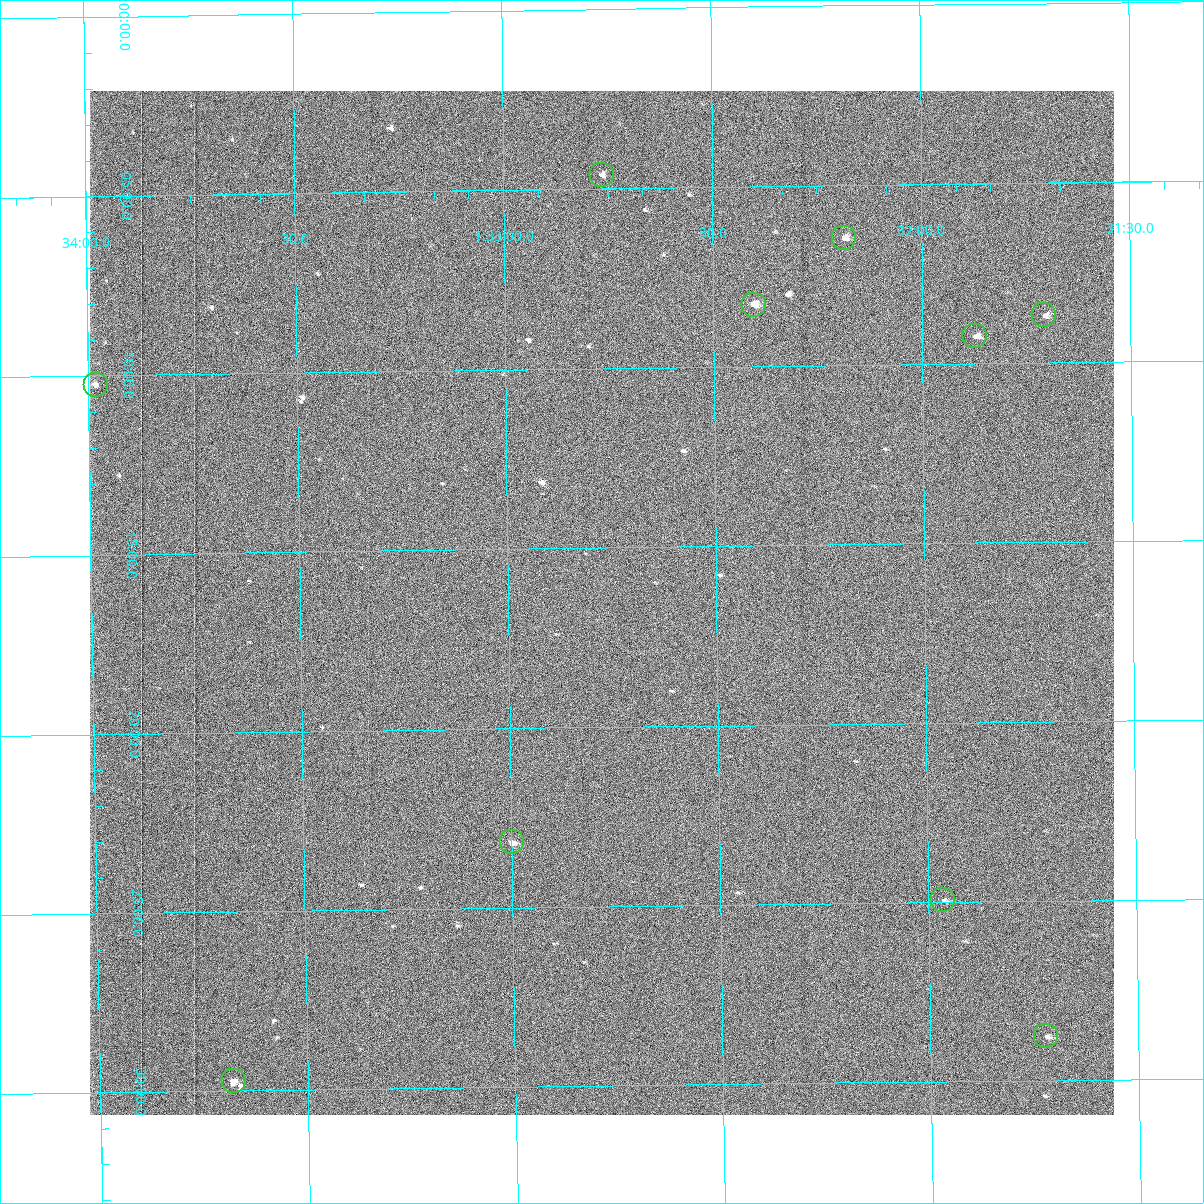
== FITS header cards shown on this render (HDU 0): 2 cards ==
NAXIS1  =                 1024 /fastest changing axis
NAXIS2  =                 1024 /next to fastest changing axis

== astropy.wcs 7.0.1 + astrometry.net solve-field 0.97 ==
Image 1024 x 1024 px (HDU 0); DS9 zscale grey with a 90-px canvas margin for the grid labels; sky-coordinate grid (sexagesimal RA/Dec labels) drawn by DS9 from the SOLVED WCS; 10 Tycho-2 reference stars matched to detected sources circled (green)
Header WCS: RA---TAN-SIP/DEC--TAN-SIP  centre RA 01:32:47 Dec +39:17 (23.19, +39.28 deg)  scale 1.67 arcsec/px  FOV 28.5' x 28.5'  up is -179 deg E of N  parity flipped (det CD > 0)
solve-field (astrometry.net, Tycho-2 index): VERIFIED the header's WCS against the Tycho-2 star catalogue (10 matches, 0 conflicts) and refined it, rather than solving blind
Solved WCS: RA---TAN-SIP/DEC--TAN-SIP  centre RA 01:32:47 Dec +39:17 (23.19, +39.28 deg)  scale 1.67 arcsec/px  FOV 28.5' x 28.5'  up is -179 deg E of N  parity flipped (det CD > 0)
The solver's refit moves the header's centre by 1.2 arcsec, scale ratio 1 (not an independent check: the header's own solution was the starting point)
Tycho-2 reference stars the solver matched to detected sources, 10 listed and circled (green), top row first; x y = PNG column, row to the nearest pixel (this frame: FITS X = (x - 90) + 1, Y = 1024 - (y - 91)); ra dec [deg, ICRS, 3 dp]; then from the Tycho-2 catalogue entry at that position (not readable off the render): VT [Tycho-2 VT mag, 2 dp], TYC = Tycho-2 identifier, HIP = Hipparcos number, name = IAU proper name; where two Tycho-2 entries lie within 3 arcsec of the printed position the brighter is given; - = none
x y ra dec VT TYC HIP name
602 175 23.191 +39.077 11.35 2814-487-1 - -
844 238 23.046 +39.108 10.59 2814-499-1 - -
754 305 23.101 +39.138 9.93 2814-223-1 - -
1044 315 22.927 +39.145 11.49 2814-623-1 - -
975 336 22.968 +39.154 11.15 2814-385-1 - -
96 385 23.495 +39.171 11.53 2814-441-1 - -
512 842 23.250 +39.386 10.12 2818-1446-1 - -
943 900 22.991 +39.416 11.51 2818-1434-1 - -
1046 1036 22.930 +39.480 11.71 2818-1445-1 - -
234 1081 23.419 +39.495 10.08 2818-1379-1 - -